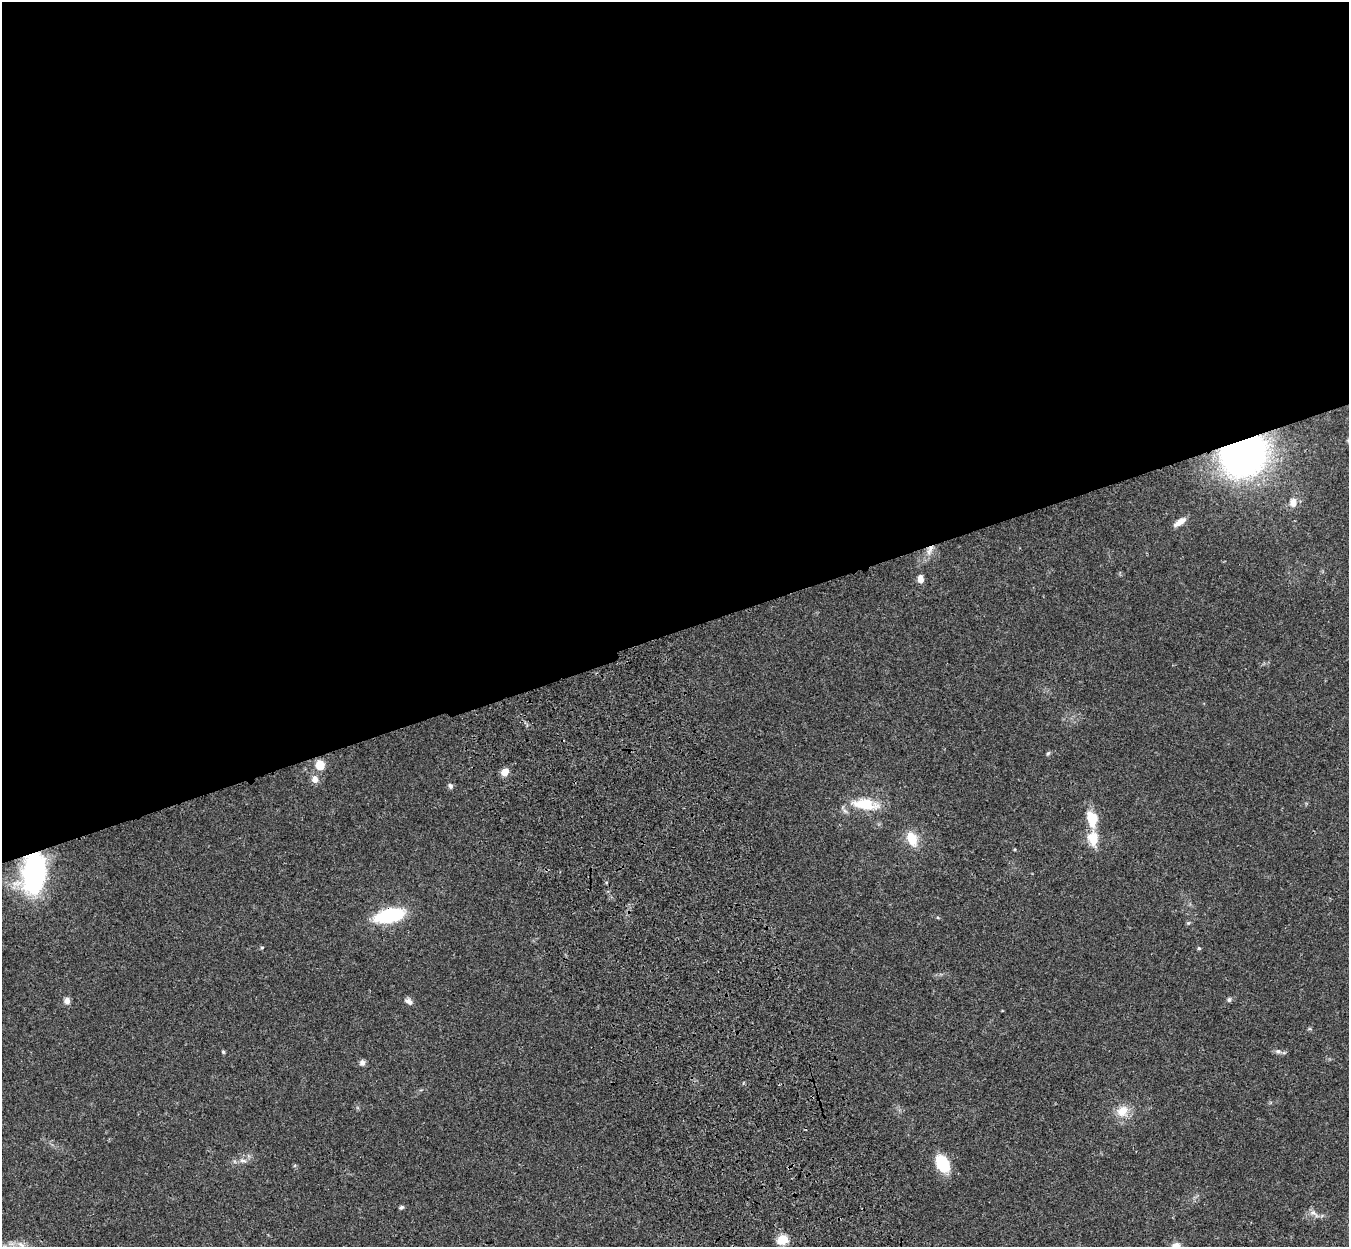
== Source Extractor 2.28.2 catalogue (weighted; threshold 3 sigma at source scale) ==
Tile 2 of 4 x 4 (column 2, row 1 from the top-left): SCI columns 1465-2811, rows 4060-5304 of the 5621 x 5509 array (HDU 1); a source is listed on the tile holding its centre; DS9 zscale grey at full resolution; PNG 1351 x 1249 px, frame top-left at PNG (2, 2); no overlay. Shown black and unused: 51% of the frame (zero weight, under 3 of 4 exposures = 6% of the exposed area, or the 3 px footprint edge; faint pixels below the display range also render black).
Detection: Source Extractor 2.28.2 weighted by HDU 2 'WHT'; one run over the whole footprint, this tile lists its part. Background 0.0467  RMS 0.0051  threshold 0.0232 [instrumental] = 3 sigma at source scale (4.5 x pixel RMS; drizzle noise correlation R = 1.50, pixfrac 1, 0.05/0.05 arcsec/px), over >= 5 px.
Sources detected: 32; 1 inside a brighter listed object's ellipse — not listed separately; the other 31 listed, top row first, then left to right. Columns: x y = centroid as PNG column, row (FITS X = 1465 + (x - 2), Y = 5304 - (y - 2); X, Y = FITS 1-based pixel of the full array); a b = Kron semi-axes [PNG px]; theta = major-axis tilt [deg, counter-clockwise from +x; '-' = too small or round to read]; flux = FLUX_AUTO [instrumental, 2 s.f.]
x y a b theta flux
1243 455 39 32 24 190
1293 502 14 10 86 3.8
1180 522 15 6 34 3.9
929 550 16 6 64 3.9
920 579 9 6 -82 3.1
1048 753 7 4 45 0.7
320 765 9 8 - 8.5
505 772 7 6 - 5.2
315 779 9 8 - 3.3
450 786 7 6 - 1.3
867 804 30 17 -18 14
1092 819 19 11 -79 12
1093 838 18 13 -79 9
912 839 17 12 -65 9.1
34 874 32 18 82 110
389 915 19 8 13 54
1188 923 6 4 43 0.64
262 947 4 4 - 0.59
1199 948 4 4 - 0.73
1229 1000 6 5 - 0.98
67 1001 8 7 - 2.3
408 1001 11 6 -28 2
1278 1051 8 6 -27 1.4
223 1052 5 4 - 0.6
362 1063 7 7 - 1.8
1122 1111 16 13 40 7.6
243 1160 11 5 -5 1.9
943 1164 17 11 -60 18
402 1207 6 5 - 0.87
1314 1213 14 6 -40 2.5
782 1239 6 5 - 29
Overlapping masked pixels (flux is a lower limit): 4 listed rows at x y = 1243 455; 929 550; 34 874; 389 915